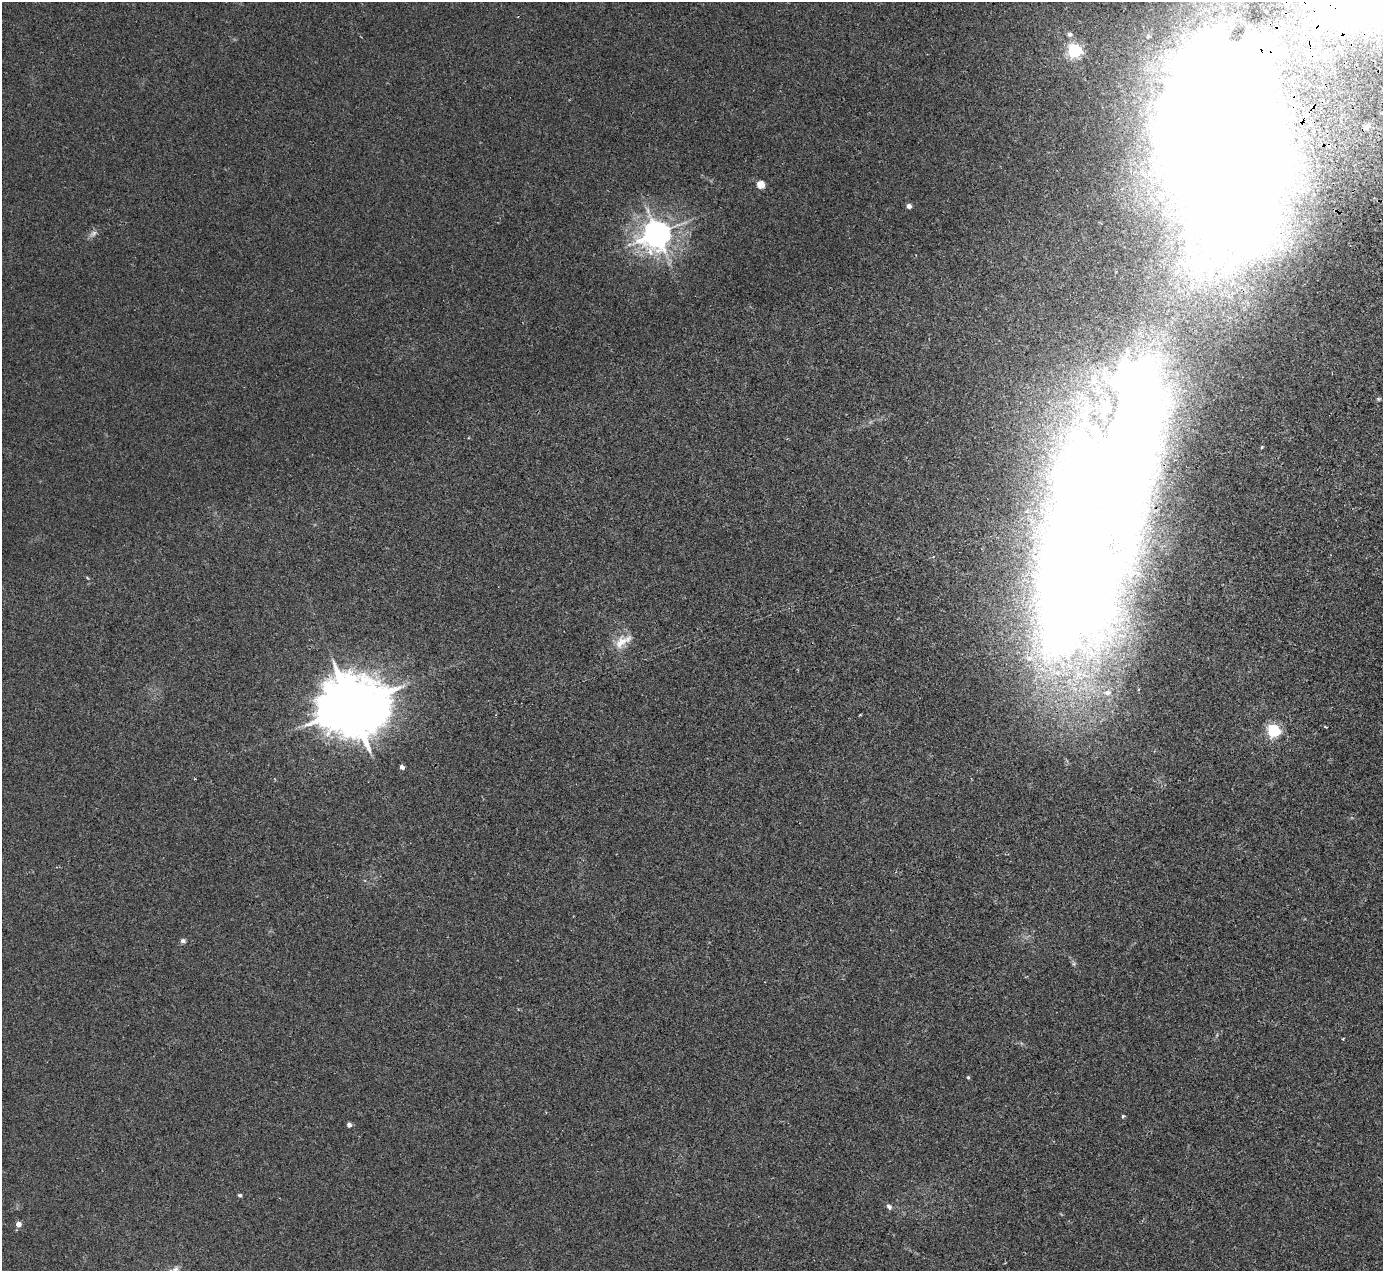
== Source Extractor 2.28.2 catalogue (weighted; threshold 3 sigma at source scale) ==
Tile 10 of 4 x 4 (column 2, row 3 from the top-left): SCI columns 1439-2819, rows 1579-2847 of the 5637 x 5567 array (HDU 1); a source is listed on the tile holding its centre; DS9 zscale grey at full resolution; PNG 1385 x 1273 px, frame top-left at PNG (2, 2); no overlay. Shown black and unused: <1% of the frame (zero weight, under 2 of 3 exposures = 3% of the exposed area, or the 3 px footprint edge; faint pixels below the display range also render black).
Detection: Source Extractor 2.28.2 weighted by HDU 2 'WHT'; one run over the whole footprint, this tile lists its part. Background 0.0185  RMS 0.0063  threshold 0.0286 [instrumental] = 3 sigma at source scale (4.5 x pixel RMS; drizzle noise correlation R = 1.50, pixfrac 1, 0.05/0.05 arcsec/px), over >= 5 px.
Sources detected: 36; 6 inside a brighter object's white glare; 2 cosmic-ray / hot-pixel residue — not listed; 3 inside a brighter listed object's ellipse — not listed separately; the other 25 listed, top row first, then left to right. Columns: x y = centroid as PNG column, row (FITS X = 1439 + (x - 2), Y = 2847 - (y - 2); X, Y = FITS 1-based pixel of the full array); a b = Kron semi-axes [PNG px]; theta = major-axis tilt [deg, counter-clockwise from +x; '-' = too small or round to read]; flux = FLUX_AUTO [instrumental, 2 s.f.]
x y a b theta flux
1267 12 3 3 - 2.8
1069 34 6 6 - 1.9
1075 50 6 6 - 150
1367 127 9 7 44 2.4
1214 142 79 62 68 6100
761 185 5 5 - 14
909 206 5 4 - 3
93 233 12 6 33 2.5
657 234 9 8 - 840
1378 399 5 5 - 0.8
1119 456 250 88 74 1900
623 641 29 12 33 10
1107 693 10 8 1 3.8
351 707 19 16 5 5000
1325 727 4 3 - 0.62
1274 731 6 6 - 110
402 767 4 4 - 2.7
183 941 6 5 - 1.8
1343 1039 3 3 - 0.51
968 1077 4 4 - 0.76
1123 1116 3 3 - 1.9
349 1125 4 4 - 2.5
240 1195 6 4 -16 0.9
889 1207 8 6 -45 1.7
19 1224 5 5 - 4.1
Overlapping masked pixels (flux is a lower limit): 2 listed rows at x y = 1214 142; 1119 456
Isophote crosses this tile's border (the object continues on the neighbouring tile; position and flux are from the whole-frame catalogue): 1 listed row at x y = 1119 456